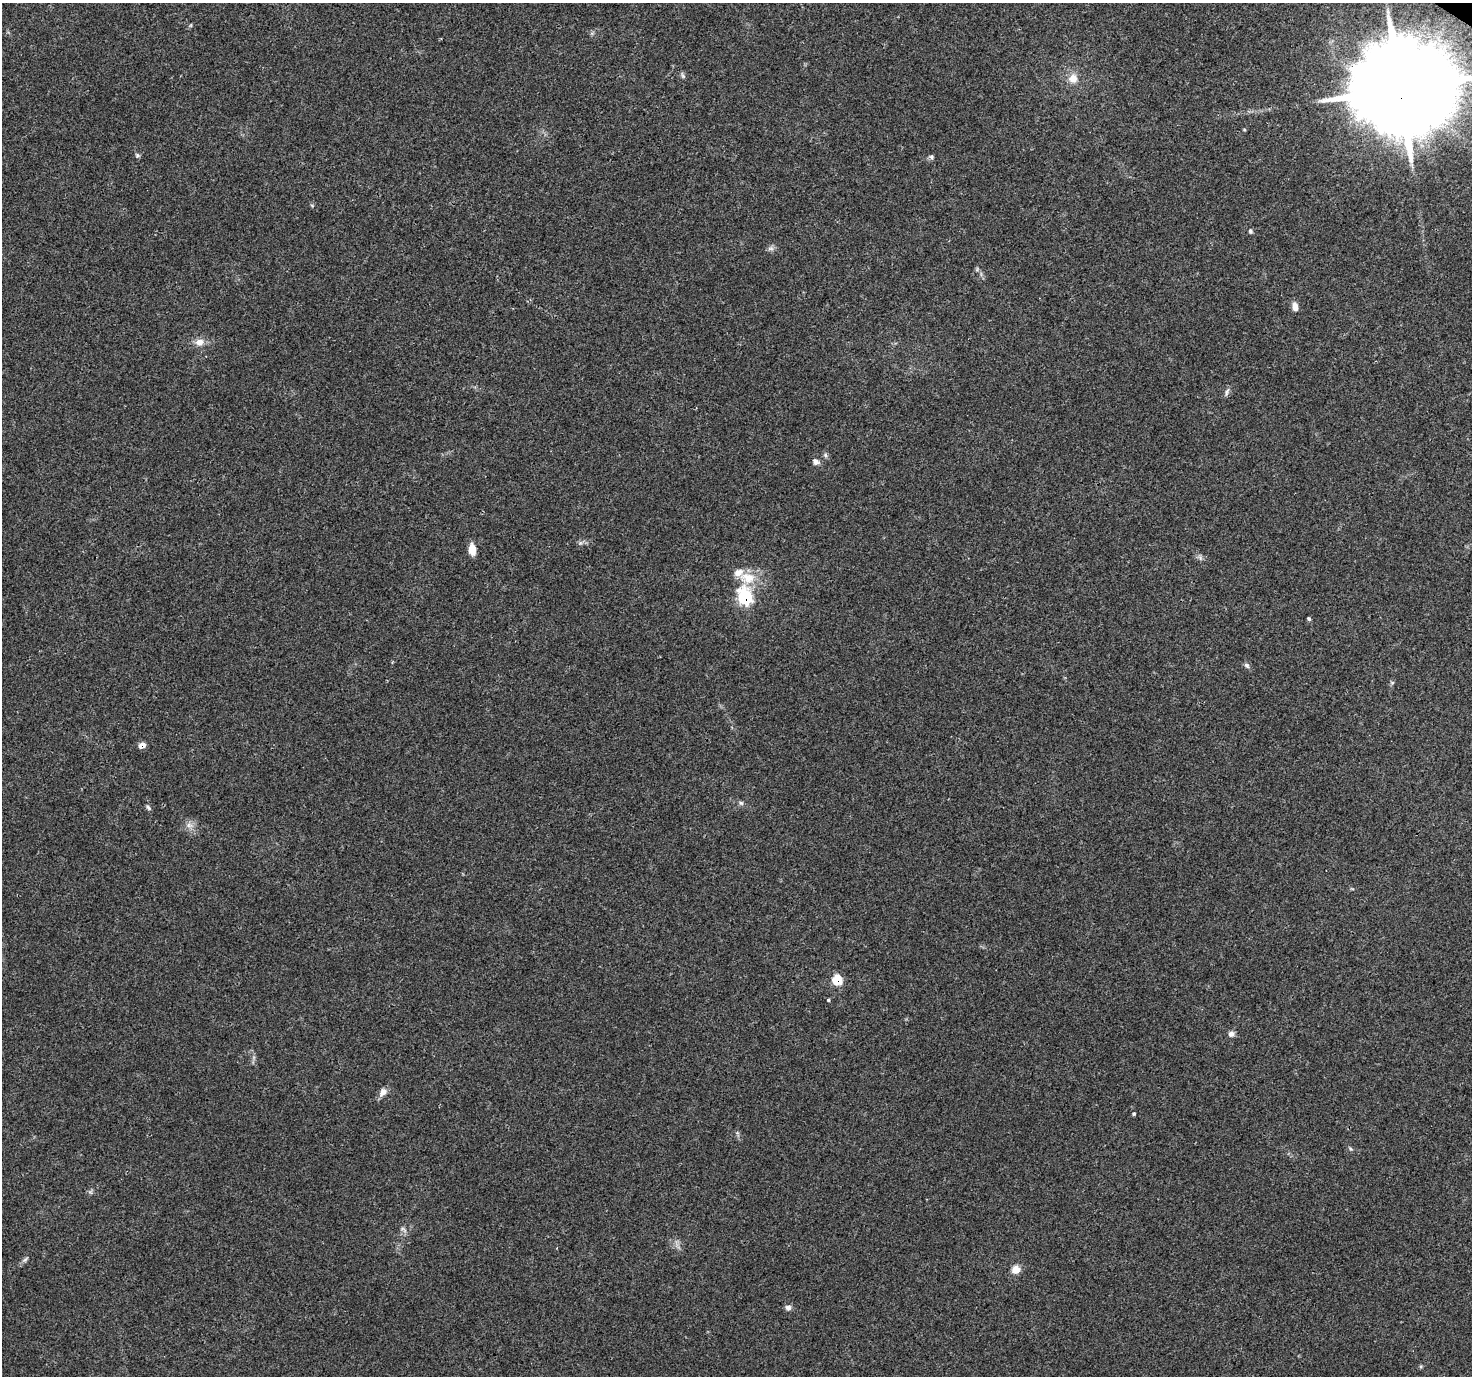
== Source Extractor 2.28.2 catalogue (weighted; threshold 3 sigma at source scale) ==
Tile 10 of 4 x 4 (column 2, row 3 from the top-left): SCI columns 1506-2975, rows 1608-2981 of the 5958 x 6028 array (HDU 1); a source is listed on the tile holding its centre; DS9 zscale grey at full resolution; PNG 1474 x 1378 px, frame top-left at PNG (2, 3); no overlay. Shown black and unused: <1% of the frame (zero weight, under 3 of 4 exposures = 5% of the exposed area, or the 3 px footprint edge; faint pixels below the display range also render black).
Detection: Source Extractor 2.28.2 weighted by HDU 2 'WHT'; one run over the whole footprint, this tile lists its part. Background 0.0158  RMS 0.0026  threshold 0.0117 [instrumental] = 3 sigma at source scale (4.5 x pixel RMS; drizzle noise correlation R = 1.50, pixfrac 1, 0.0396/0.0396 arcsec/px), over >= 5 px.
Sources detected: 36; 1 inside a brighter listed object's ellipse — not listed separately; the other 35 listed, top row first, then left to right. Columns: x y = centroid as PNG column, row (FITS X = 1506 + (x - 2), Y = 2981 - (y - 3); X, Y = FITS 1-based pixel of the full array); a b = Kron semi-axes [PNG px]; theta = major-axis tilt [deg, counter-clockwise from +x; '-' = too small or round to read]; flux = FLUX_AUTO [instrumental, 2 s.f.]
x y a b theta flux
683 76 8 4 -55 0.5
1073 78 12 12 - 2.7
1400 89 28 26 13 5200
1244 130 5 3 - 0.24
137 155 6 5 - 0.46
931 157 7 5 -3 0.54
312 205 6 3 -20 0.28
1250 231 6 5 - 0.49
771 248 9 6 6 0.81
1295 307 10 6 -78 1.7
199 342 12 9 7 2.1
1227 392 13 4 71 0.68
825 455 7 5 -74 0.56
816 462 9 7 -29 1
580 543 7 4 18 0.53
472 549 12 7 -83 2.9
747 578 24 16 -6 5.9
745 597 9 7 -78 33
1309 619 4 4 - 0.45
1247 665 8 5 -40 0.67
1392 683 6 5 - 0.39
142 745 6 5 - 2
741 803 6 6 - 0.55
148 808 8 4 -46 0.51
189 825 11 7 -9 1.3
837 980 6 6 - 11
828 1000 4 3 - 0.33
1231 1034 7 6 - 1.2
383 1092 11 8 53 1.7
1134 1114 4 4 - 0.33
403 1229 12 5 -36 0.77
25 1259 9 5 47 0.65
1016 1269 7 7 - 3.3
788 1307 8 6 -7 0.96
1421 1366 6 4 72 0.33
Overlapping masked pixels (flux is a lower limit): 4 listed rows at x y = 1400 89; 745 597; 142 745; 837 980
Isophote crosses this tile's border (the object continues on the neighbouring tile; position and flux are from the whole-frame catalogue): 1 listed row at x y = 1400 89